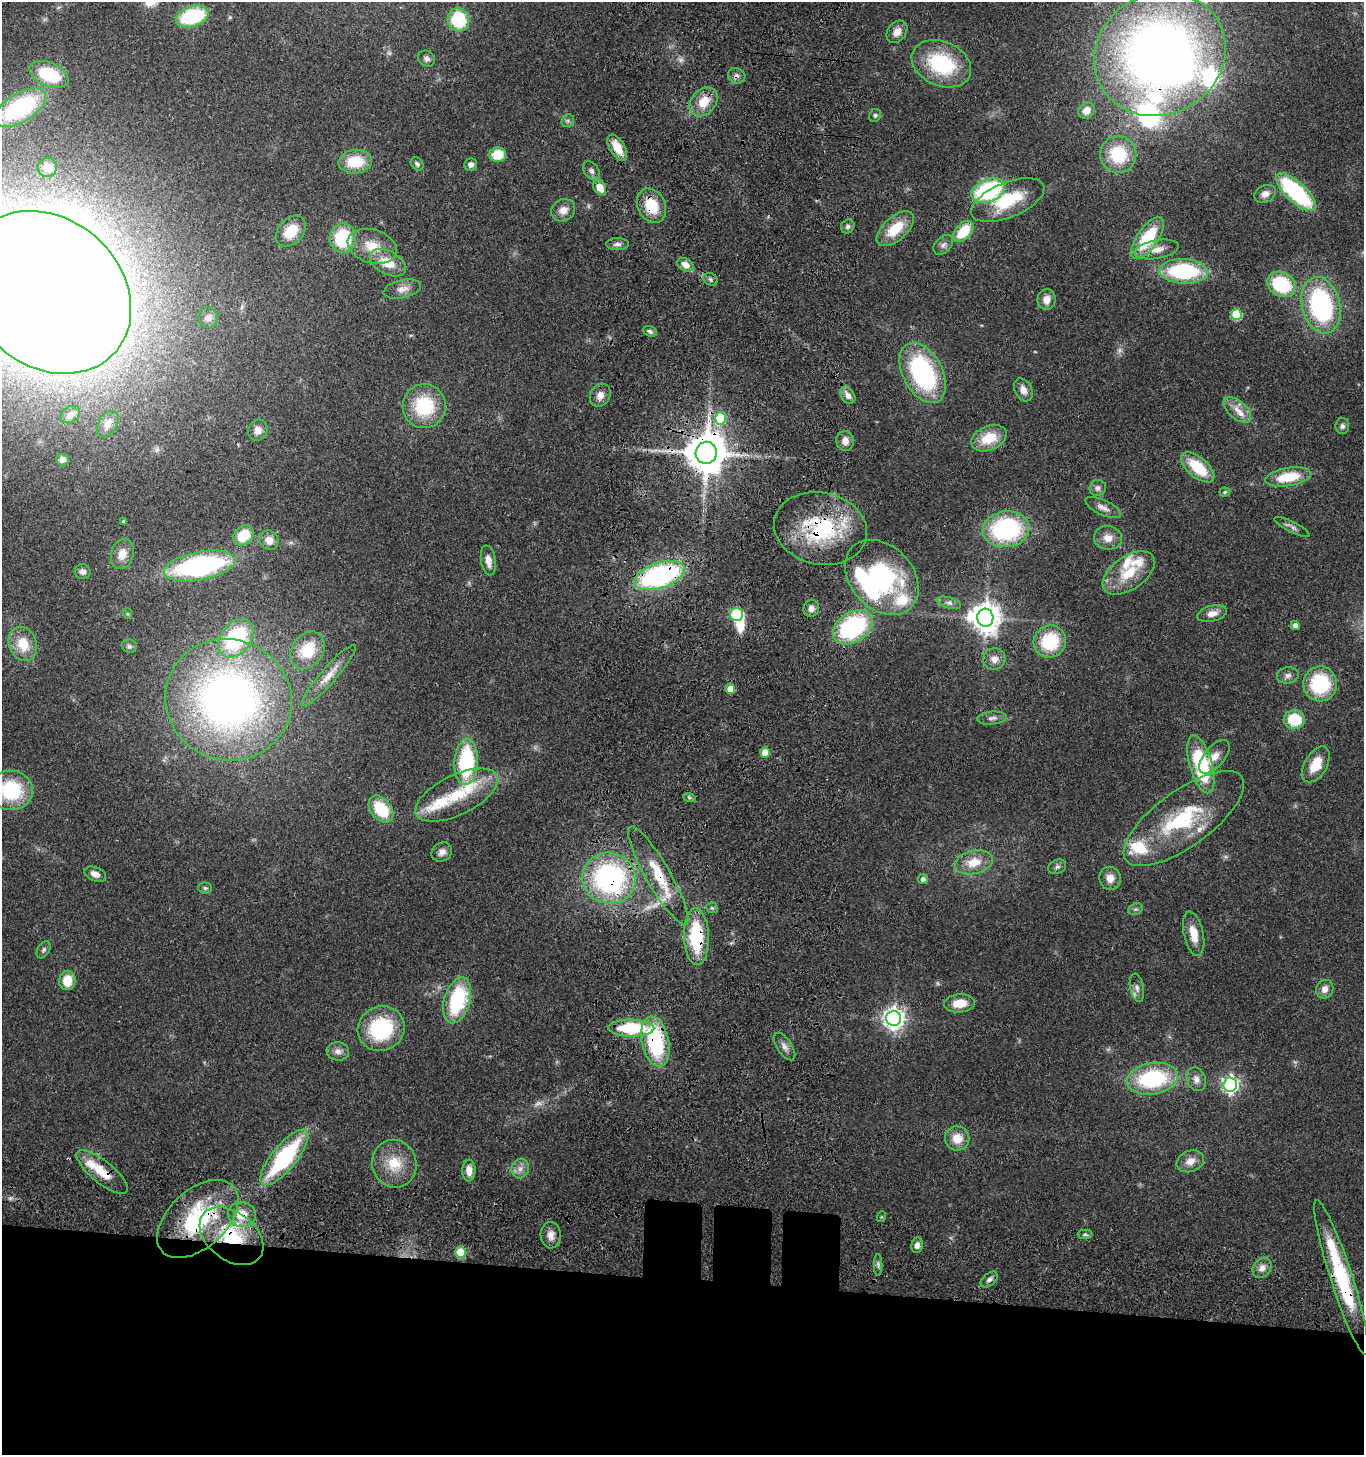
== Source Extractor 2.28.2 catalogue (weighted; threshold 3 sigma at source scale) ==
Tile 8 of 3 x 3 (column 2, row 3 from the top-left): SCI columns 1613-2974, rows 159-1611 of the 4678 x 4675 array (HDU 1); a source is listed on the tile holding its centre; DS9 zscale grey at full resolution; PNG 1366 x 1457 px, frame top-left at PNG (2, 2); each listed source drawn as its Kron ellipse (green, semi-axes under 4 px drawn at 4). Shown black and unused: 13% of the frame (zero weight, under 3 of 4 exposures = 13% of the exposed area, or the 3 px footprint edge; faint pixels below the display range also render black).
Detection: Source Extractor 2.28.2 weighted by HDU 2 'WHT'; one run over the whole footprint, this tile lists its part. Background 0.119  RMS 0.0069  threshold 0.0312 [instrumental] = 3 sigma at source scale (4.5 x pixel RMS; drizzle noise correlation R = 1.50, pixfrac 1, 0.05/0.05 arcsec/px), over >= 5 px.
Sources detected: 184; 5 too faint to see at this stretch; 5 inside a brighter object's white glare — neither listed nor drawn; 12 inside a brighter listed object's ellipse — not listed separately; the other 162 listed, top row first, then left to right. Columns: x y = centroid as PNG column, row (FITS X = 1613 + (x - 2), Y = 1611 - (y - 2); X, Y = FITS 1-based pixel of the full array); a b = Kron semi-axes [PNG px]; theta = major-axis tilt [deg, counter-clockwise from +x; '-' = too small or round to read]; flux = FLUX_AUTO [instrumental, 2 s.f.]
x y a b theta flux
192 16 17 10 18 55
458 20 12 10 -68 33
897 32 12 9 53 5.9
1160 54 67 60 29 570
427 59 9 7 -33 2.5
941 64 31 22 -24 56
49 74 21 11 -22 34
737 76 9 7 -23 2.8
704 102 16 12 48 14
20 108 29 14 32 76
1086 111 8 7 - 6.9
875 115 7 5 55 1.4
568 121 7 5 45 1.5
617 148 14 7 -60 12
498 155 8 7 - 17
1118 155 18 18 - 37
355 162 17 12 5 23
417 164 7 5 -48 2.1
471 165 6 6 - 2.8
47 167 10 9 - 6
591 171 10 7 -56 2.5
600 187 8 6 -58 11
988 191 17 11 22 80
1296 192 25 10 -43 83
1265 194 11 8 26 5.2
1008 200 39 17 23 36
652 206 18 13 -64 22
563 210 12 10 34 6.4
848 226 7 6 - 1.8
895 229 23 12 42 21
291 231 17 12 48 18
963 231 12 8 49 22
343 238 15 13 89 40
1148 238 24 10 56 38
617 244 11 6 0 2.6
943 245 11 7 44 3
372 246 25 16 -17 18
1157 250 22 9 10 9
388 263 19 11 -28 16
686 265 8 6 -31 6.9
1184 271 24 12 -2 67
710 279 7 6 - 1.8
1281 284 15 12 -27 43
402 289 19 9 13 5.7
47 292 91 73 -41 4100
1047 299 10 9 - 5.5
1321 305 29 19 -76 100
1236 314 5 5 - 43
208 318 10 9 - 3.7
650 331 7 5 -21 1.9
923 373 32 19 -61 94
1023 390 12 8 -61 5.2
600 395 12 9 61 5.7
848 395 9 6 -55 4.8
424 406 22 21 - 39
1237 410 16 9 -41 7.5
70 415 10 7 36 3.1
720 418 6 5 - 32
108 424 14 9 56 5.8
1342 426 8 7 - 2.2
258 430 11 9 66 5.1
989 438 18 12 23 18
845 441 10 8 -81 4.8
706 453 11 10 - 2400
62 459 6 6 - 4.3
1198 467 20 10 -40 26
1288 477 23 9 9 25
1098 488 8 7 - 2.7
1225 492 5 4 - 1.2
1103 507 19 7 -25 4.9
123 522 3 3 - 1.2
1292 527 19 5 -27 2.8
821 528 47 36 -12 69
1006 529 23 18 5 92
243 535 11 9 42 20
1108 538 14 12 -7 7.2
269 540 10 9 - 5.6
122 554 15 11 74 7.7
488 561 15 7 -81 5.8
200 566 36 14 11 140
82 572 8 7 - 2.9
1129 573 29 16 35 23
659 576 26 12 19 130
882 577 42 31 -47 89
949 603 12 5 -17 2.5
811 608 8 7 - 4.2
128 614 5 3 - 0.71
737 614 6 6 - 71
1212 614 15 8 15 5.6
985 618 9 8 - 970
1295 625 4 4 - 3.3
853 627 22 15 33 89
236 638 21 15 52 68
1050 641 16 16 - 37
23 644 17 13 -68 17
129 646 7 6 - 1.7
308 650 20 15 56 22
994 659 11 10 - 6
329 675 40 8 49 9.8
1288 675 11 8 7 3.1
1320 684 17 17 - 45
730 689 5 5 - 11
228 700 63 60 -21 420
992 718 15 6 5 3.2
1294 719 10 9 - 23
765 753 5 5 - 16
1214 757 20 10 50 7.9
466 762 23 12 87 65
1201 764 30 11 -74 60
1316 764 20 11 59 16
11 790 22 19 -7 46
457 795 45 20 26 31
689 797 6 4 -19 1.1
381 809 15 10 -52 29
1184 819 71 28 36 67
442 852 11 9 34 3.7
974 862 19 11 13 13
1057 867 9 7 25 2.2
95 874 11 6 -22 4.4
658 876 56 12 -60 27
609 878 27 25 -17 140
1110 878 11 10 - 6.7
923 879 5 5 - 2.7
205 888 7 5 -3 1.3
712 908 6 5 - 1.2
1135 909 7 5 18 1.6
1194 934 23 10 -78 11
696 937 28 12 -88 47
44 950 9 6 60 1.9
67 980 10 8 84 14
1137 988 14 7 -79 3.8
1325 989 9 8 - 5.5
457 1000 24 13 74 56
960 1003 15 9 5 11
894 1018 7 7 - 460
631 1028 23 8 -1 47
381 1029 24 22 29 54
655 1041 25 13 -78 69
784 1047 16 7 -57 4
338 1051 11 9 -4 4
1152 1079 26 15 10 71
1196 1079 12 9 -67 4.7
1230 1085 7 6 - 230
957 1138 12 12 - 11
284 1157 34 12 50 84
1190 1161 14 10 23 6.3
394 1164 24 22 -74 21
520 1168 10 8 74 4.3
469 1170 11 6 -89 6.3
102 1172 32 11 -39 18
242 1214 14 12 -15 12
881 1217 5 3 - 0.61
198 1219 48 29 43 74
1085 1234 7 4 -1 1.3
551 1235 13 10 -88 5.6
231 1236 36 24 -38 52
917 1245 8 6 80 3.3
461 1252 5 5 - 24
878 1265 11 2 90 1.4
1262 1268 11 8 53 4.5
1341 1277 81 11 -72 68
989 1280 10 6 39 2.7
Overlapping masked pixels (flux is a lower limit): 20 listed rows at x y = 1160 54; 737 76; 617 148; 652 206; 686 265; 47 292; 706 453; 821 528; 659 576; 658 876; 609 878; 696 937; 631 1028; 655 1041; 284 1157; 102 1172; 242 1214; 198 1219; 231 1236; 1341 1277
Isophote crosses this tile's border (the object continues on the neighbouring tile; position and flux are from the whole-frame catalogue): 2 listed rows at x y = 47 292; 11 790